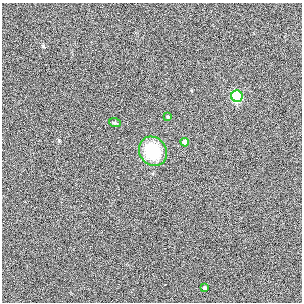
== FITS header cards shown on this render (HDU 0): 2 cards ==
NAXIS1  =                  300
NAXIS2  =                  300

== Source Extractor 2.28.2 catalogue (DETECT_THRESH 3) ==
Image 300 x 300 px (HDU 0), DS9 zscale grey, 1 PNG px = 1 image px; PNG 304 x 304 px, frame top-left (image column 1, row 300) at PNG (2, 3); each listed source drawn as its Kron ellipse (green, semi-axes under 4 px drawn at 4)
Background 0.0015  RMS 0.028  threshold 0.0836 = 3 sigma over >= 5 px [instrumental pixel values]
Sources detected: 6; all 6 listed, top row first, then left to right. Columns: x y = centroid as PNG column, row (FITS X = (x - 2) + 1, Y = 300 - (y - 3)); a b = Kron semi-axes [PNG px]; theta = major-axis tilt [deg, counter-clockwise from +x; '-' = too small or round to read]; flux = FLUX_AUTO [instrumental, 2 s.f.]
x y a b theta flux
237 96 6 5 - 250
167 117 4 3 - 2.1
115 123 6 3 -18 2.3
185 142 4 4 - 12
153 151 15 13 -55 82
204 287 3 3 - 3.7